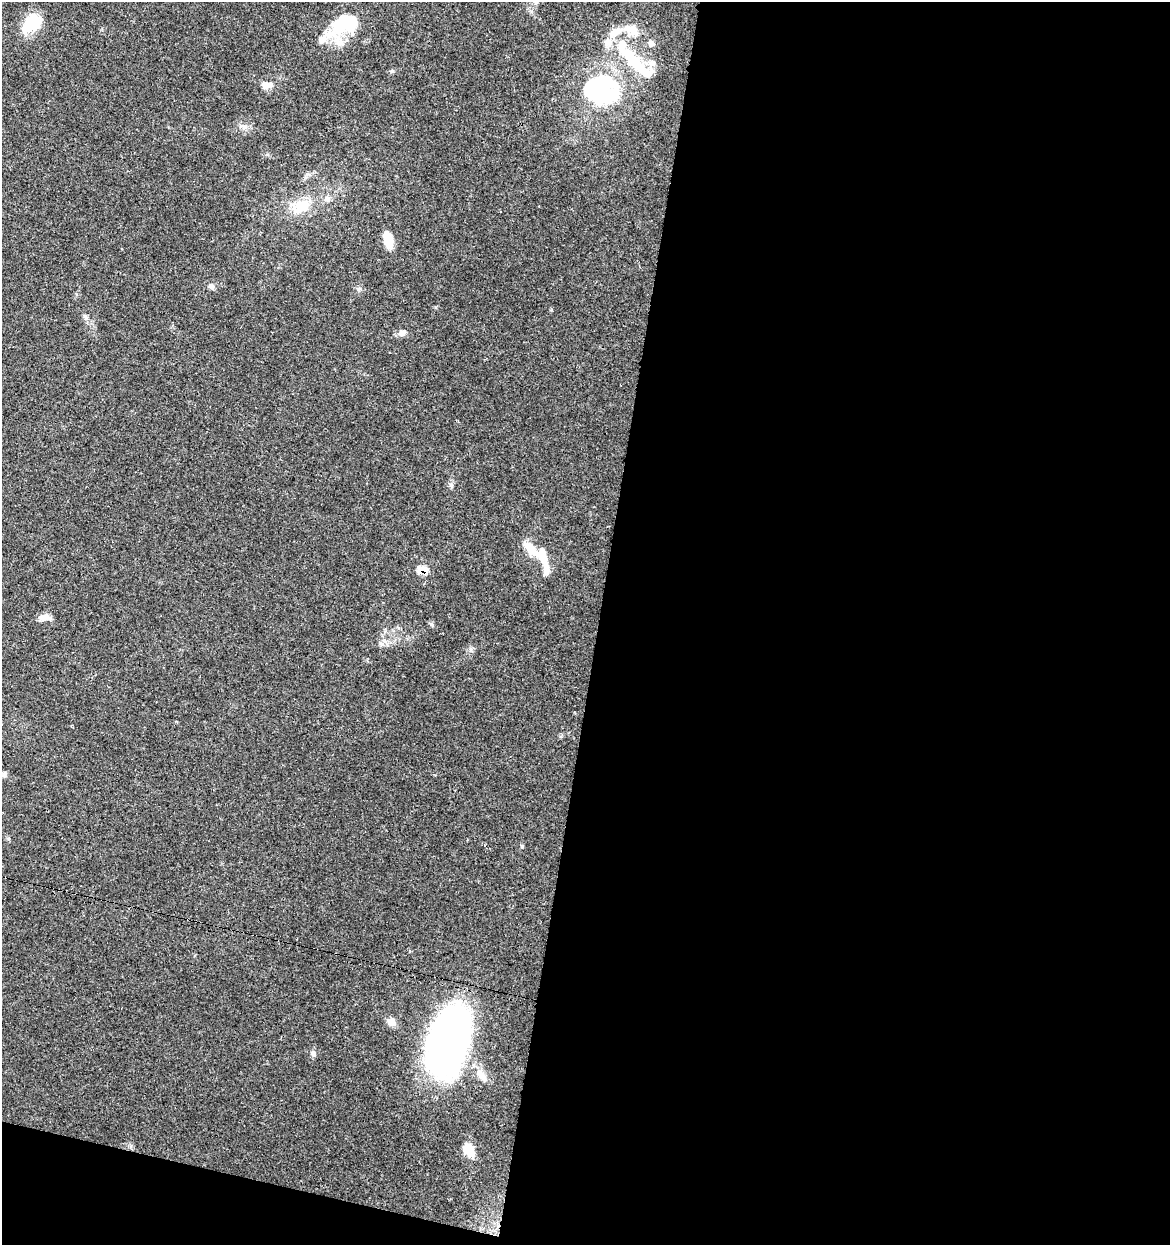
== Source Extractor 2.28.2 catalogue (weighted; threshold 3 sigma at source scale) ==
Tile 16 of 4 x 4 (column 4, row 4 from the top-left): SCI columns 3790-4957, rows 2-1244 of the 5182 x 4982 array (HDU 1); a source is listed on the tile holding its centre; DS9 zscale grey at full resolution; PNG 1172 x 1247 px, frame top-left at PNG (2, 2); no overlay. Shown black and unused: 51% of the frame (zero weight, under 3 of 4 exposures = <1% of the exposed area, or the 3 px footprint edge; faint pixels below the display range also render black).
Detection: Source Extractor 2.28.2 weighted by HDU 2 'WHT'; one run over the whole footprint, this tile lists its part. Background 0.0353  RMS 0.0034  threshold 0.0155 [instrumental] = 3 sigma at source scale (4.5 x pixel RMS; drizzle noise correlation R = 1.50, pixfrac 1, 0.0396/0.0396 arcsec/px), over >= 5 px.
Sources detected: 40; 5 inside a brighter object's white glare — not listed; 8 inside a brighter listed object's ellipse — not listed separately; the other 27 listed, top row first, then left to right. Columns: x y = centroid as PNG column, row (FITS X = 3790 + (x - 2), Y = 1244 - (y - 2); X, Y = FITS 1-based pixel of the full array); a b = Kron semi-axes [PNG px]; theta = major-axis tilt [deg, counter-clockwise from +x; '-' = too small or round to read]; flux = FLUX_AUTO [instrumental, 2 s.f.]
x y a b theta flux
32 24 26 17 46 11
340 27 42 25 62 15
632 30 22 13 -28 5.5
651 44 8 7 - 1.3
631 59 36 20 -56 17
265 85 9 9 - 2.1
603 91 44 31 -88 31
327 199 9 8 - 1.7
301 206 25 16 28 9.2
388 239 18 9 -79 5.5
211 286 7 7 - 1
359 289 6 5 - 0.73
85 317 10 6 -54 1.1
402 333 10 8 19 1.7
451 485 7 4 -19 0.58
542 556 25 12 -75 6.2
423 570 8 6 3 6.6
44 617 16 8 6 2.3
432 624 7 5 -35 0.64
381 644 6 6 - 0.94
4 774 7 7 - 0.92
522 846 6 4 73 0.42
391 1022 11 8 -22 2.7
448 1041 67 35 74 160
313 1053 8 7 - 1.1
482 1076 22 9 -50 3.5
469 1150 15 10 -62 6
Overlapping masked pixels (flux is a lower limit): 1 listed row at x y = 423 570
Unlisted compact peaks at least as high as the median listed source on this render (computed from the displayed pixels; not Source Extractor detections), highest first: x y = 551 310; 436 307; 471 650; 245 127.